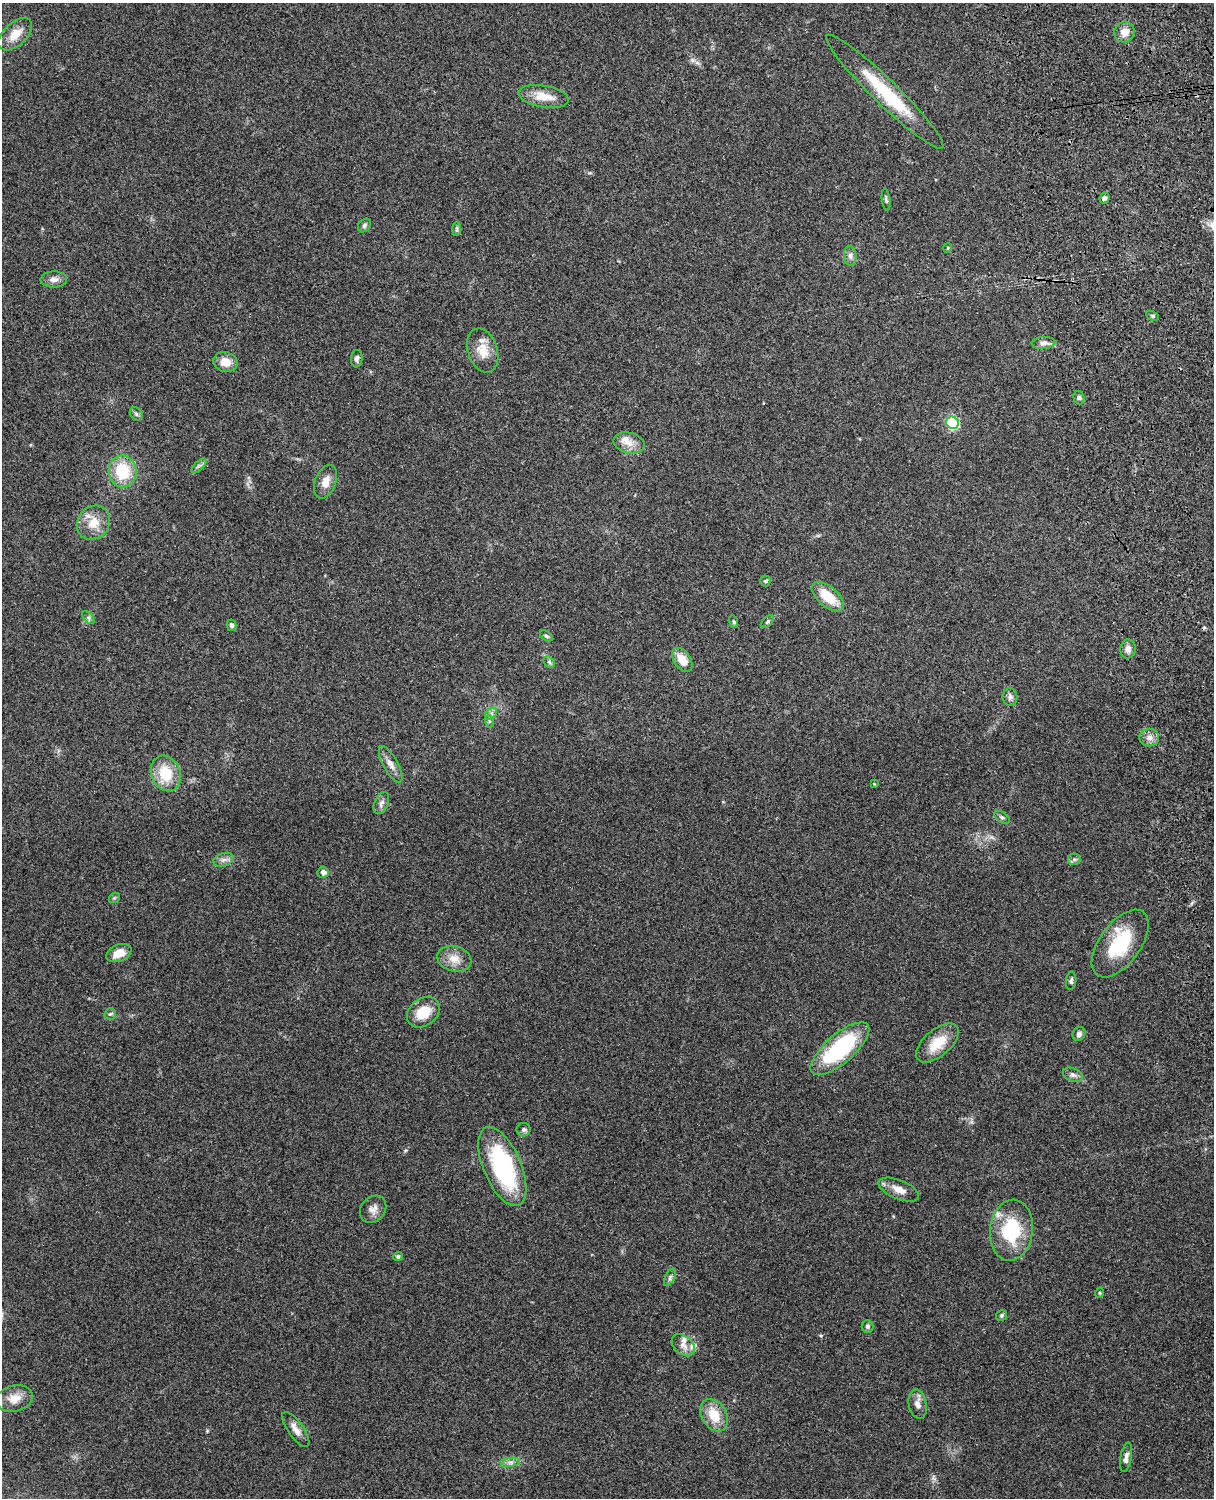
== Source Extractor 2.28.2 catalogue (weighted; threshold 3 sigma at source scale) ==
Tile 6 of 4 x 3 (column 2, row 2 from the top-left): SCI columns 1331-2542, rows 1659-3154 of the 5087 x 4926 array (HDU 1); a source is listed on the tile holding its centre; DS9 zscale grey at full resolution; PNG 1216 x 1500 px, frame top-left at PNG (2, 3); each listed source drawn as its Kron ellipse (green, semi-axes under 4 px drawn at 4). Shown black and unused: <1% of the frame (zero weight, under 3 of 4 exposures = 6% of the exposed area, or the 3 px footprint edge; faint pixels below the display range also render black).
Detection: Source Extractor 2.28.2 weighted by HDU 2 'WHT'; one run over the whole footprint, this tile lists its part. Background 0.259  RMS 0.0089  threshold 0.0401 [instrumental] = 3 sigma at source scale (4.5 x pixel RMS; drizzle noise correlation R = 1.50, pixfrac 1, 0.05/0.05 arcsec/px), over >= 5 px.
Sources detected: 82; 1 inside a brighter object's white glare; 1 cosmic-ray / hot-pixel residue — neither listed nor drawn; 6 inside a brighter listed object's ellipse — not listed separately; the other 74 listed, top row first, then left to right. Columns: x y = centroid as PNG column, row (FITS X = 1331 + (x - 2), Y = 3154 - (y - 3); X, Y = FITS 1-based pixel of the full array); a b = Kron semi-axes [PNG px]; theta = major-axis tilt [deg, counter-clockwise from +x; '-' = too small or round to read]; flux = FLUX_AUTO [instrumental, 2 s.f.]
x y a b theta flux
1124 32 10 10 - 8.7
15 34 20 11 42 14
885 92 81 12 -44 54
544 96 25 11 -10 15
1104 198 6 5 - 2.2
886 200 11 4 -82 1.7
364 225 7 6 - 2.1
457 229 7 4 89 1.5
948 248 5 4 - 0.94
850 256 10 6 -83 3.3
54 279 13 8 0 4.7
1153 316 6 4 -28 1.3
1043 343 12 6 5 3.9
483 351 22 14 -72 15
357 359 8 6 84 2.5
225 362 12 10 -16 11
1079 398 7 5 -74 1.9
136 414 7 5 -46 1.9
952 423 6 6 - 80
629 443 16 10 -13 8.6
199 466 9 3 45 2.2
123 471 16 14 -82 34
325 482 17 10 69 8.9
93 523 18 15 49 16
765 581 5 5 - 1.4
828 597 19 10 -40 22
88 618 7 4 -47 2
768 621 8 5 46 1.6
734 622 6 4 -73 1.3
231 625 6 5 - 2.2
546 636 7 4 -36 1.4
1128 649 9 7 87 5.4
682 660 13 8 -56 13
549 662 6 5 - 1.5
1010 697 8 7 - 3.1
491 714 7 5 46 2.2
489 721 6 4 -72 1.3
1149 738 10 8 10 5.5
391 764 20 7 -61 6.3
166 773 18 14 -67 27
874 784 4 3 - 0.8
381 803 12 7 66 3.6
1002 817 8 5 -35 2
1074 859 6 6 - 2
223 860 10 6 18 3.7
323 872 6 5 - 4.8
114 898 6 4 43 1.3
1120 944 39 20 54 47
119 953 13 8 23 12
454 959 17 12 -14 11
1071 981 9 5 82 2.1
423 1012 18 13 37 20
110 1014 6 5 - 1.5
1079 1034 7 6 - 3
937 1043 25 13 41 20
840 1049 36 14 41 91
1073 1075 10 6 -23 3.2
523 1130 7 7 - 2.4
502 1166 42 19 -67 99
899 1190 21 9 -22 9.6
373 1209 15 12 51 6.3
1011 1230 31 21 83 53
398 1257 5 4 - 1.8
670 1277 9 5 64 2.4
1099 1293 5 3 - 0.89
1002 1315 6 5 - 1.5
867 1326 6 6 - 1.8
683 1345 13 9 -42 6.4
14 1398 18 13 14 12
918 1404 15 9 -78 6.1
714 1415 17 12 -59 19
296 1429 20 7 -55 7.2
1126 1457 15 5 80 4.4
510 1462 9 4 9 2.8